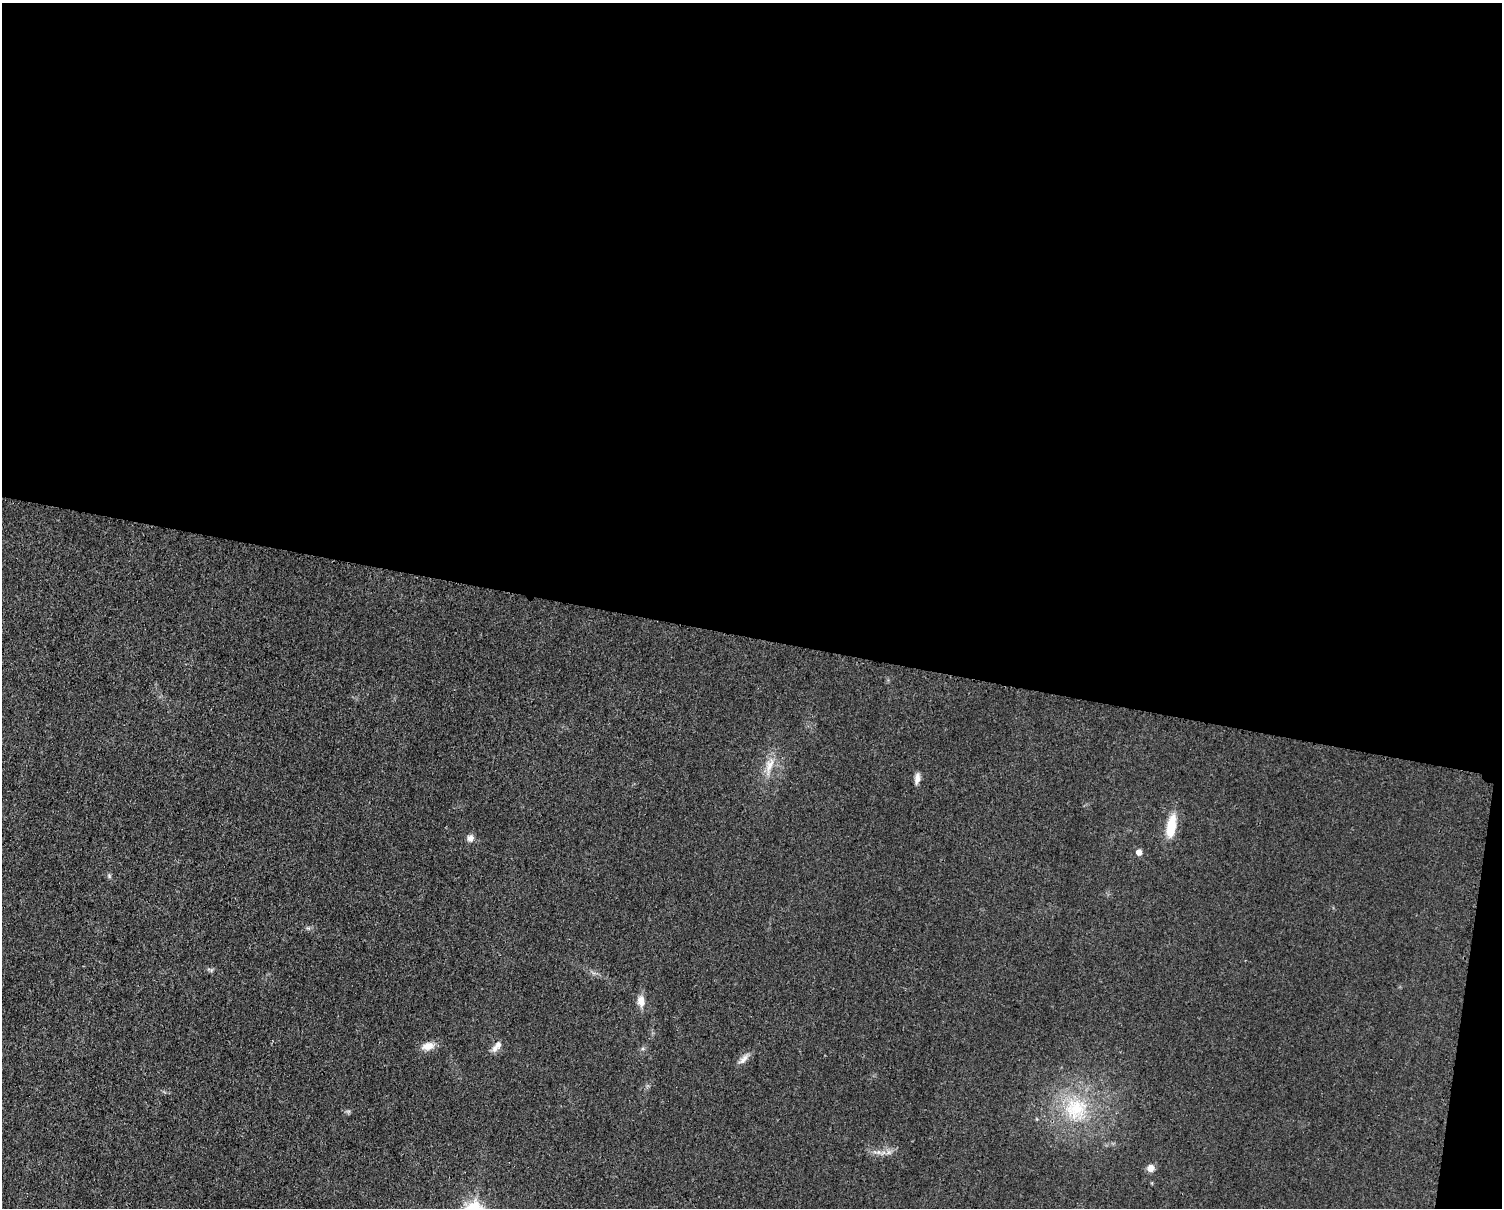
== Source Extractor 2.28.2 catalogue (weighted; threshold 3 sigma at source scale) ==
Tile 3 of 3 x 4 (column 3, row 1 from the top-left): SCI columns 3247-4746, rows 3626-4831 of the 4862 x 4841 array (HDU 1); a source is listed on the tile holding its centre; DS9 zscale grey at full resolution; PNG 1504 x 1210 px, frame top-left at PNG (2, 3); no overlay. Shown black and unused: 54% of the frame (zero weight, under 3 of 4 exposures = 1% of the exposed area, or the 3 px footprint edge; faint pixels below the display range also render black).
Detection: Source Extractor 2.28.2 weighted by HDU 2 'WHT'; one run over the whole footprint, this tile lists its part. Background 0.029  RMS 0.0058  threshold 0.0262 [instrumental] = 3 sigma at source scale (4.5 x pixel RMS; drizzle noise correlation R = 1.50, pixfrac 1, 0.05/0.05 arcsec/px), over >= 5 px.
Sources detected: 11; all 11 listed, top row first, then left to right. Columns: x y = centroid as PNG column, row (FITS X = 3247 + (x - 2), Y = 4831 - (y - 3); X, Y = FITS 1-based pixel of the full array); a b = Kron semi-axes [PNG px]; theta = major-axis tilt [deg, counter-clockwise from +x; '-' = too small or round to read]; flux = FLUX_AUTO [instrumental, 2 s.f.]
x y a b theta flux
770 765 22 10 69 7.7
917 779 15 6 82 3
1171 826 31 11 81 14
470 838 8 8 - 2.8
1139 852 5 5 - 3.5
641 1001 13 9 -87 5
428 1046 17 10 18 5.3
497 1046 16 7 49 3.6
743 1059 18 6 44 3.3
1076 1109 34 30 39 38
1150 1168 10 8 -90 3.2